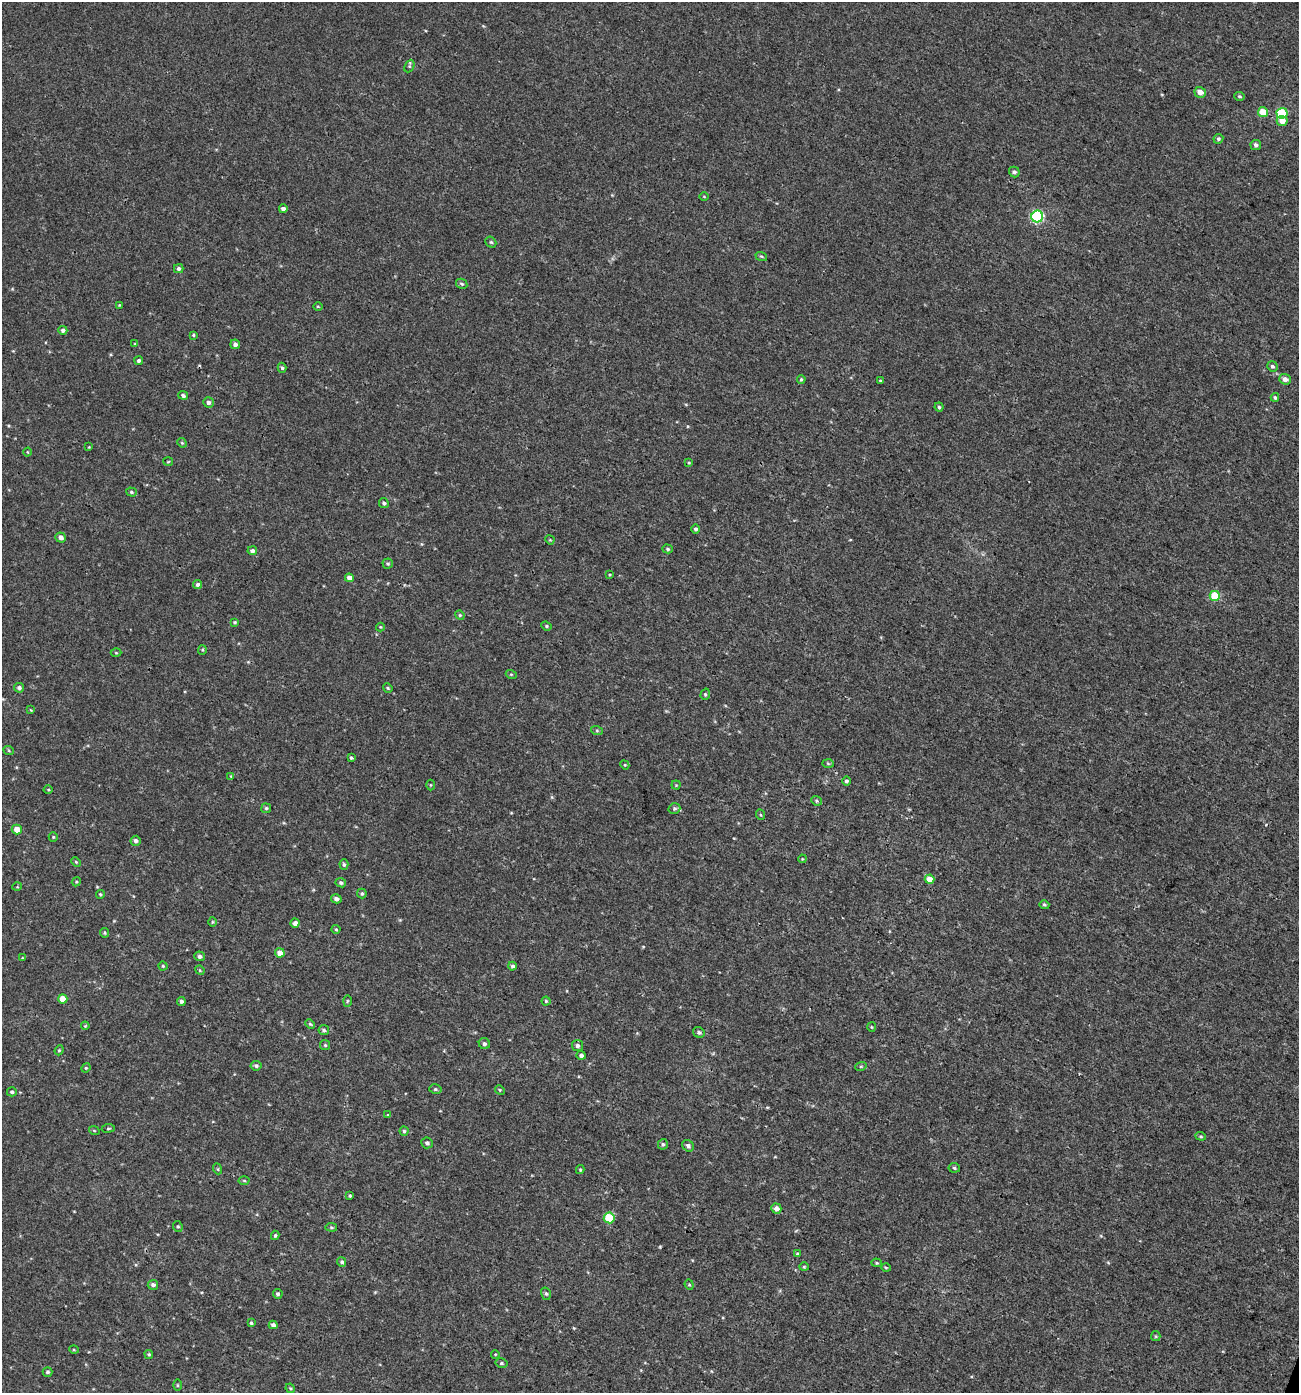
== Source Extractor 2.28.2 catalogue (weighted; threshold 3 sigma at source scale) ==
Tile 6 of 4 x 4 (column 2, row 2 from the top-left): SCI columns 1572-2868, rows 2821-4211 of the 5783 x 5630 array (HDU 1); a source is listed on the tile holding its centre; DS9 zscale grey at full resolution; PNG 1301 x 1395 px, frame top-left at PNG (2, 2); each listed source drawn as its Kron ellipse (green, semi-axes under 4 px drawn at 4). Shown black and unused: <1% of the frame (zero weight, under 3 of 4 exposures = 4% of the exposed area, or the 3 px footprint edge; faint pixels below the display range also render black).
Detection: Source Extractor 2.28.2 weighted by HDU 2 'WHT'; one run over the whole footprint, this tile lists its part. Background 0.00112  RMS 0.0027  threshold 0.0123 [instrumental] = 3 sigma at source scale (4.5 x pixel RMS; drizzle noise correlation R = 1.50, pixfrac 1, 0.0396/0.0396 arcsec/px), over >= 5 px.
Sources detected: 158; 2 cosmic-ray / hot-pixel residue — neither listed nor drawn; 1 inside a brighter listed object's ellipse — not listed separately; the other 155 listed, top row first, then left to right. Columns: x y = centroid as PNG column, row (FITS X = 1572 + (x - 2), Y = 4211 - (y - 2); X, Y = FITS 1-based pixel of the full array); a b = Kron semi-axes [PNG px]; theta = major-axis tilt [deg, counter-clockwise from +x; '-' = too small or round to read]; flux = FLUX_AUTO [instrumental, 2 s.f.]
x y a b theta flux
409 66 7 4 63 0.43
1200 92 5 5 - 1.8
1239 96 5 4 - 0.42
1263 112 5 5 - 4.4
1282 113 5 5 - 9.5
1282 121 5 5 - 2.5
1218 139 5 4 - 0.56
1256 145 5 5 - 0.75
1014 172 5 5 - 0.72
704 197 4 3 - 0.2
283 209 4 4 - 1.1
1037 217 6 6 - 35
491 242 6 5 - 0.4
761 256 6 3 -18 0.33
179 269 5 4 - 0.65
462 284 6 4 -29 0.51
119 305 3 3 - 0.21
318 306 4 3 - 0.24
63 330 4 4 - 0.78
193 335 4 3 - 0.28
134 344 4 2 - 0.19
235 344 5 4 - 1
139 361 4 4 - 0.54
1272 366 5 5 - 0.52
282 368 5 4 - 0.45
801 379 4 3 - 0.34
1285 379 6 5 - 1.7
880 381 4 3 - 0.32
183 395 5 4 - 0.63
1275 397 4 3 - 0.42
208 402 5 5 - 0.89
939 407 4 4 - 0.41
182 443 5 4 - 0.36
89 447 3 3 - 0.2
27 452 4 3 - 0.19
168 462 5 3 - 0.24
689 463 4 3 - 0.29
131 492 5 4 - 0.45
384 503 5 4 - 0.63
696 529 5 4 - 0.62
60 537 5 5 - 1.3
550 540 5 3 - 0.26
668 549 5 4 - 0.47
252 551 4 4 - 0.81
388 564 5 5 - 0.4
610 574 4 2 - 0.22
349 578 4 4 - 1.5
198 584 5 4 - 0.63
1215 596 5 5 - 10
460 615 5 4 - 0.33
235 622 4 3 - 0.3
546 626 5 4 - 0.36
380 627 4 4 - 0.27
202 650 5 4 - 0.32
116 653 5 3 - 0.26
511 674 5 3 - 0.27
19 688 5 4 - 0.75
388 688 5 4 - 0.35
705 694 6 4 72 0.39
31 710 4 3 - 0.21
597 731 6 4 -19 0.35
9 751 5 3 - 0.28
351 758 3 3 - 0.44
828 763 6 4 -2 0.35
625 765 5 3 - 0.25
231 776 4 4 - 0.23
846 781 4 4 - 0.6
430 785 5 3 - 0.24
676 785 4 4 - 0.32
48 790 4 3 - 0.25
816 801 5 4 - 0.38
266 808 5 5 - 0.4
674 808 6 5 - 0.47
761 815 5 3 - 0.27
17 830 5 4 - 3
53 837 5 4 - 0.33
136 841 5 5 - 0.91
802 859 4 3 - 0.24
76 862 5 3 - 0.31
344 865 5 4 - 0.47
929 879 5 4 - 3.2
76 882 5 3 - 0.27
341 883 5 4 - 0.56
17 887 5 3 - 0.2
362 893 5 5 - 0.47
100 894 4 4 - 0.33
336 899 5 4 - 0.91
1044 905 5 4 - 0.39
212 922 5 3 - 0.27
295 923 4 4 - 1.3
336 929 4 4 - 0.32
104 933 5 4 - 0.33
280 953 4 4 - 2.6
200 956 5 5 - 0.84
22 958 3 2 - 0.18
163 966 4 4 - 0.37
512 966 4 4 - 0.62
200 970 5 4 - 0.32
63 999 4 4 - 3.9
181 1001 4 4 - 0.72
347 1001 5 3 - 0.33
546 1001 4 4 - 0.34
310 1024 5 4 - 0.34
85 1026 4 3 - 0.22
871 1027 5 3 - 0.24
324 1030 5 5 - 0.56
699 1032 6 5 - 0.55
484 1044 6 5 - 0.67
325 1045 5 5 - 0.37
577 1045 5 5 - 0.82
59 1050 5 4 - 0.39
581 1055 4 4 - 0.81
256 1066 5 5 - 0.63
861 1066 6 3 19 0.32
86 1068 5 4 - 0.31
435 1089 6 5 - 0.48
500 1090 5 4 - 0.31
12 1092 5 4 - 0.52
388 1115 4 3 - 0.24
108 1128 6 3 8 0.33
94 1130 5 3 - 0.25
404 1131 4 4 - 0.46
1201 1136 5 4 - 0.35
427 1143 6 5 - 0.76
663 1144 5 5 - 0.49
688 1146 6 5 - 0.77
954 1168 5 4 - 0.49
218 1169 5 3 - 0.28
580 1170 4 4 - 0.3
244 1180 5 3 - 0.3
350 1196 3 3 - 0.36
776 1208 5 5 - 1.5
609 1218 5 5 - 10
178 1226 6 4 -66 0.39
331 1227 6 4 -6 0.36
275 1235 5 4 - 0.46
798 1254 4 3 - 0.4
342 1262 5 4 - 0.52
877 1263 5 4 - 0.38
804 1267 4 4 - 0.26
886 1267 5 3 - 0.26
153 1285 5 5 - 0.88
689 1285 5 4 - 0.34
278 1294 5 4 - 0.52
546 1294 6 5 - 0.52
251 1323 4 3 - 0.38
273 1325 4 4 - 0.87
1156 1336 5 4 - 0.34
74 1350 5 3 - 0.24
149 1354 4 4 - 0.37
495 1354 4 3 - 0.21
501 1363 6 5 - 0.47
47 1372 5 4 - 0.55
177 1385 6 4 -89 0.33
290 1388 5 4 - 0.32